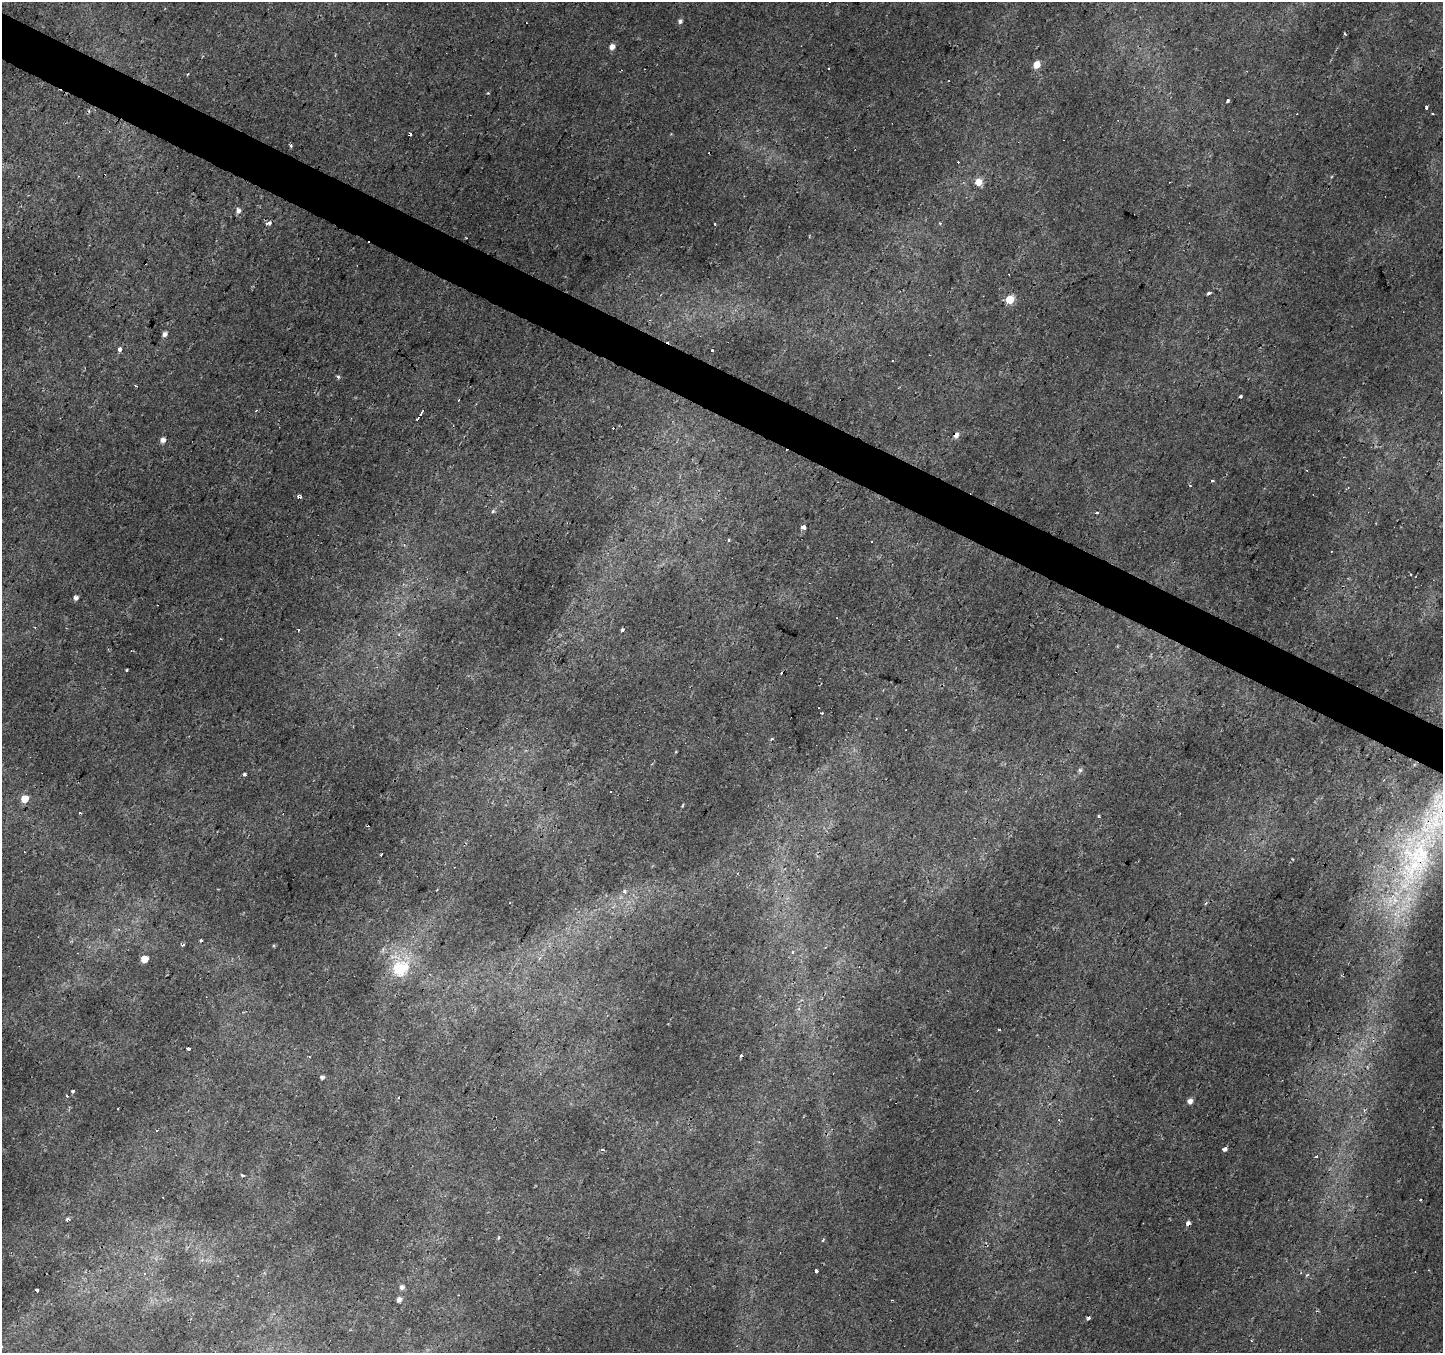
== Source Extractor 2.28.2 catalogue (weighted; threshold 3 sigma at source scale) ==
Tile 11 of 4 x 4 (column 3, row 3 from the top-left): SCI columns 2887-4327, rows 1615-2965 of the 5767 x 5863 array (HDU 1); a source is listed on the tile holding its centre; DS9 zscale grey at full resolution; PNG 1445 x 1355 px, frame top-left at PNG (2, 2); no overlay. Shown black and unused: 3% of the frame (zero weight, under 2 of 3 exposures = <1% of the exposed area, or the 3 px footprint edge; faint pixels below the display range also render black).
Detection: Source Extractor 2.28.2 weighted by HDU 2 'WHT'; one run over the whole footprint, this tile lists its part. Background 0.00476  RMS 0.0027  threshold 0.0121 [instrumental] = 3 sigma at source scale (4.5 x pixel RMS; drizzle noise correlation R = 1.50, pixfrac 1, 0.0396/0.0396 arcsec/px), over >= 5 px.
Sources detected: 87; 19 cosmic-ray / hot-pixel residue — not listed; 1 inside a brighter listed object's ellipse — not listed separately; the other 67 listed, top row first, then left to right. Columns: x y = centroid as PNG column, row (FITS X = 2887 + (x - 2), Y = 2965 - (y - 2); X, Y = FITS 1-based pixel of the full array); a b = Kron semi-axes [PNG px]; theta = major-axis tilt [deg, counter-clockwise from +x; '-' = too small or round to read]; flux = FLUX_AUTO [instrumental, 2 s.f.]
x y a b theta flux
680 21 6 4 78 0.67
612 47 5 4 - 1.6
1037 65 5 5 - 3.9
488 93 3 3 - 0.21
1228 100 4 3 - 1.6
1426 108 4 3 - 2.9
1432 113 3 2 - 0.39
291 145 3 3 - 0.67
978 182 6 6 - 3.4
238 211 7 6 - 1
269 223 5 4 - 1
715 224 3 2 - 0.36
1208 293 4 3 - 0.69
1010 299 5 5 - 9.9
164 334 5 4 - 1.1
120 349 3 3 - 2.4
712 350 3 3 - 1
338 377 3 2 - 1
1240 397 3 3 - 0.37
421 412 7 3 60 0.57
956 435 6 5 - 1.5
163 440 5 5 - 1.4
1306 470 3 2 - 0.46
1213 480 4 3 - 0.34
300 497 5 3 - 0.97
493 511 6 5 - 0.42
1096 512 3 3 - 1.2
803 527 4 4 - 4.2
729 540 3 3 - 0.36
1410 574 3 2 - 0.21
76 598 5 5 - 0.87
622 630 4 4 - 0.52
127 670 4 2 - 0.21
772 739 5 3 - 0.35
244 774 3 3 - 0.81
610 792 3 3 - 1
24 799 5 5 - 5.4
80 813 3 3 - 0.79
1099 816 4 3 - 0.28
368 826 3 2 - 0.17
1419 854 76 37 76 56
624 891 5 4 - 0.8
201 941 3 3 - 0.4
183 945 3 3 - 0.61
793 952 5 4 - 0.45
144 959 5 5 - 5
400 968 7 6 - 27
999 1029 3 2 - 0.5
188 1049 4 3 - 0.78
309 1056 3 2 - 0.19
322 1077 4 3 - 0.82
73 1091 3 3 - 1.1
66 1096 3 3 - 0.77
1190 1101 5 5 - 1.4
1224 1149 4 3 - 1.4
602 1150 5 3 - 0.37
1316 1157 3 3 - 1.9
242 1175 4 3 - 0.65
1420 1200 3 2 - 0.37
68 1219 4 3 - 0.63
1188 1223 4 4 - 0.98
823 1240 4 3 - 0.29
816 1270 4 3 - 1.6
402 1287 6 6 - 0.85
37 1291 3 3 - 2.9
399 1300 5 5 - 1.2
1088 1318 3 3 - 2.2
Overlapping masked pixels (flux is a lower limit): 3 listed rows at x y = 956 435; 1419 854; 1188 1223